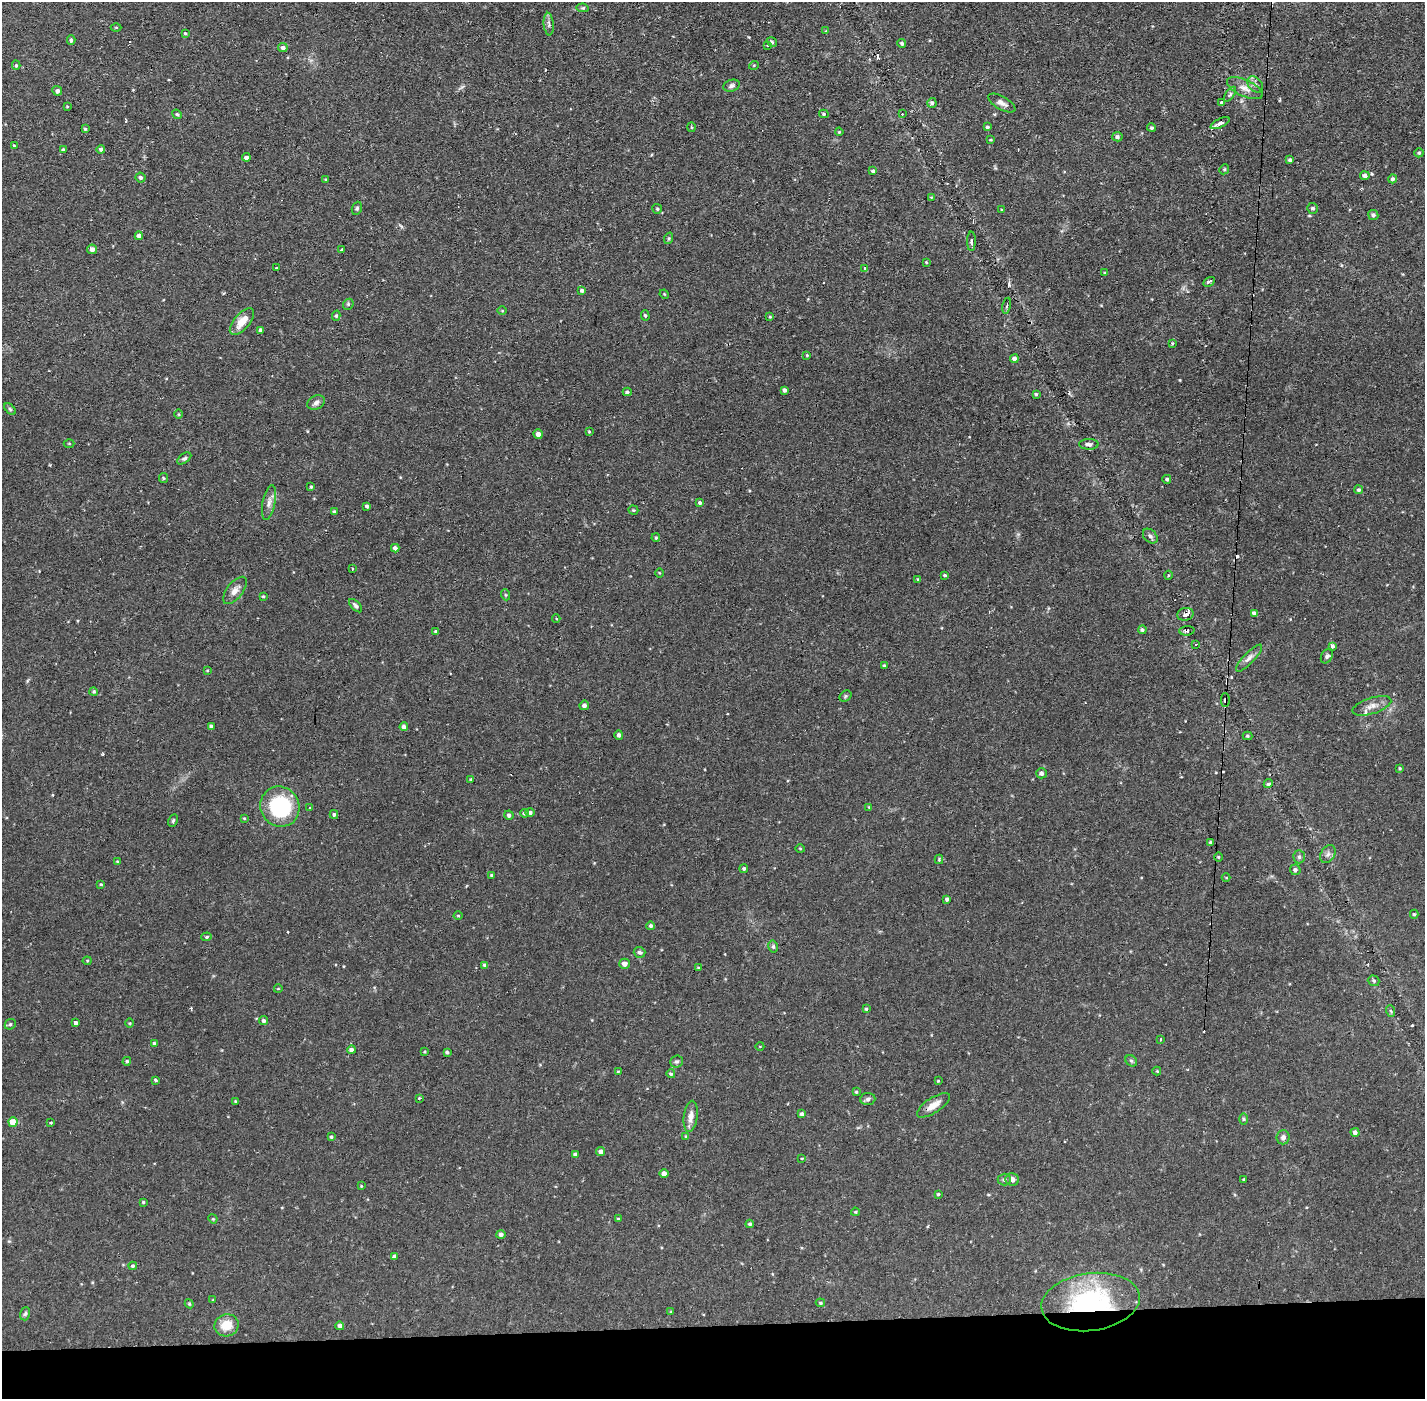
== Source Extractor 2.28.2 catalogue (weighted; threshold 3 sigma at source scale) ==
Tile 8 of 3 x 3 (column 2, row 3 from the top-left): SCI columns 1423-2845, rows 54-1450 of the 4267 x 4299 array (HDU 1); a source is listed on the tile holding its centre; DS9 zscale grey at full resolution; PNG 1427 x 1401 px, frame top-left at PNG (2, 2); each listed source drawn as its Kron ellipse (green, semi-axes under 4 px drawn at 4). Shown black and unused: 5% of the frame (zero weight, under 2 of 3 exposures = <1% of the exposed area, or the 3 px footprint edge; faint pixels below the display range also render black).
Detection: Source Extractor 2.28.2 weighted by HDU 2 'WHT'; one run over the whole footprint, this tile lists its part. Background 0.107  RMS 0.0065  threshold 0.0291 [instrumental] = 3 sigma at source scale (4.5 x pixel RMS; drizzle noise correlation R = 1.50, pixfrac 1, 0.05/0.05 arcsec/px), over >= 5 px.
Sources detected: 232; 8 cosmic-ray / hot-pixel residue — neither listed nor drawn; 1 inside a brighter listed object's ellipse — not listed separately; the other 223 listed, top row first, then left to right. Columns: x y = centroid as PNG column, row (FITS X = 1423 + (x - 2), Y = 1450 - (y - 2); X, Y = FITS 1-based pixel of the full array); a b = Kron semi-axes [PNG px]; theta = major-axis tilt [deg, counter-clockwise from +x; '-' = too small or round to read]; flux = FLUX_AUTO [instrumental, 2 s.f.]
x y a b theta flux
583 8 6 4 -10 0.81
549 24 11 5 -85 1.9
116 27 5 3 - 0.57
826 31 4 3 - 0.51
185 33 4 4 - 0.74
71 40 5 3 - 1.3
772 42 5 4 - 1.1
902 44 4 3 - 0.97
767 45 4 2 - 0.58
283 48 5 4 - 1.9
16 65 4 4 - 0.94
754 65 5 3 - 0.53
1255 85 9 6 -48 2.3
732 86 8 5 18 2
1245 88 19 8 -24 5.6
57 91 5 4 - 2
1230 94 8 4 55 1.2
932 103 5 4 - 1.5
1002 103 15 6 -29 3
1222 103 3 3 - 5.5
67 106 3 3 - 0.51
177 114 5 4 - 0.88
824 114 5 4 - 1
902 114 2 2 - 0.45
1220 123 10 4 26 5.1
692 127 5 3 - 0.65
987 127 4 3 - 0.86
1152 128 4 4 - 0.89
85 129 3 3 - 0.74
839 132 4 3 - 0.61
1117 137 5 4 - 1.5
991 140 3 3 - 0.56
14 146 4 3 - 0.63
101 149 4 4 - 1.3
63 150 4 4 - 0.88
1419 153 4 4 - 0.92
246 157 4 4 - 1.9
1290 160 4 3 - 1.3
1224 169 5 4 - 0.93
873 171 4 3 - 1.1
1365 176 4 4 - 2
140 178 5 4 - 1.5
326 179 4 3 - 0.65
1393 179 4 4 - 1.5
931 197 3 3 - 0.45
357 208 7 5 70 1.1
1313 208 5 5 - 1.3
657 209 5 5 - 0.96
1002 210 3 3 - 0.58
1373 215 5 5 - 1.6
139 236 4 4 - 2.7
669 238 6 4 72 0.82
971 241 9 3 89 1.6
92 249 5 4 - 2.5
342 250 3 3 - 0.99
926 262 3 3 - 0.69
276 267 3 2 - 0.99
865 268 4 3 - 6
1105 273 4 3 - 0.61
1209 282 6 3 31 2.3
582 290 4 3 - 1.3
664 294 5 3 - 0.56
348 304 6 5 - 0.96
1007 306 8 3 78 1.1
502 311 4 3 - 0.49
645 315 5 4 - 0.98
336 316 5 4 - 0.93
770 317 4 4 - 0.61
242 322 16 7 49 8.8
261 330 4 4 - 1.7
1172 343 4 3 - 0.64
807 355 3 3 - 0.59
1014 359 4 4 - 1.9
784 390 4 3 - 1.6
627 392 4 4 - 1.2
1036 394 4 3 - 0.88
316 402 9 7 27 2.2
10 409 7 4 -46 1
179 414 4 3 - 0.58
589 432 3 3 - 0.63
538 434 5 4 - 2.7
69 443 5 3 - 0.61
1089 444 10 5 0 2
184 458 8 4 35 1.4
163 478 5 4 - 0.79
1167 479 4 4 - 0.94
311 487 4 3 - 0.72
1359 490 4 4 - 1.2
269 502 17 6 79 3.9
700 503 4 3 - 1.2
367 506 3 3 - 1.3
633 510 5 4 - 0.83
334 512 4 3 - 1
1150 536 8 6 -44 1.8
656 538 4 3 - 0.72
395 548 4 4 - 2.2
352 568 3 3 - 1.2
659 573 5 3 - 0.52
945 575 4 3 - 0.75
1168 575 4 3 - 0.78
918 579 3 2 - 0.66
235 590 16 8 52 4.4
506 595 5 3 - 0.67
263 596 4 3 - 0.76
356 606 8 4 -45 1.5
1254 613 4 4 - 1.5
1185 614 8 6 13 3.3
556 619 4 3 - 0.6
1142 630 4 4 - 1.5
1187 631 7 4 5 1.8
436 632 4 3 - 1.3
1196 644 3 2 - 0.59
1332 646 4 4 - 1.7
1327 656 8 5 62 1.5
1249 658 18 5 46 3.1
884 666 3 3 - 1.1
207 671 4 2 - 0.49
94 692 4 3 - 1
846 696 6 5 - 0.93
1225 700 6 4 -90 1.8
584 705 5 4 - 1.8
1372 706 20 8 17 4.9
211 726 3 3 - 1
404 727 4 4 - 2.2
619 735 5 4 - 1.7
1248 736 5 4 - 0.9
1400 768 3 2 - 0.61
1041 773 5 5 - 2
471 779 3 3 - 0.62
1268 783 5 4 - 1.1
280 807 20 19 - 54
869 807 4 3 - 0.56
310 808 3 2 - 1.2
530 812 5 4 - 2
524 813 4 4 - 1.2
334 814 4 3 - 1.2
509 815 5 4 - 1.8
244 818 4 4 - 0.65
173 821 6 4 63 0.88
1210 842 4 3 - 0.77
800 849 5 3 - 0.54
1328 854 9 7 59 2.3
1218 857 5 3 - 0.58
1299 857 6 5 - 1.5
939 859 5 4 - 0.61
117 862 4 3 - 0.59
744 868 4 4 - 0.96
1295 870 5 5 - 1.8
491 875 4 3 - 0.78
1226 877 4 3 - 0.44
101 884 4 3 - 0.67
947 899 4 3 - 1.5
1414 914 4 4 - 0.8
458 915 4 3 - 0.63
651 926 4 4 - 1.2
207 937 5 4 - 0.89
773 946 6 4 -76 1.2
639 952 6 5 - 1.5
87 961 4 4 - 0.58
624 964 5 5 - 2.9
485 965 4 4 - 1.3
698 968 4 3 - 0.58
1374 981 6 5 - 1.1
278 989 4 3 - 0.46
866 1009 4 4 - 0.95
1391 1011 6 3 -70 0.76
264 1021 4 4 - 1.6
75 1023 4 3 - 1.9
130 1023 4 3 - 0.57
10 1024 6 5 - 1.1
1161 1039 4 2 - 0.63
154 1043 4 3 - 0.9
760 1046 4 3 - 0.44
351 1050 4 4 - 1.8
424 1052 3 3 - 0.6
447 1052 4 3 - 1.3
127 1061 4 4 - 0.92
1131 1061 6 5 - 1.1
676 1062 6 6 - 1.2
618 1071 3 2 - 0.46
1157 1071 4 4 - 0.71
671 1074 4 4 - 1.1
155 1080 3 3 - 0.91
938 1081 4 3 - 0.54
856 1092 4 4 - 0.78
419 1098 3 3 - 1
868 1099 7 6 - 1.6
235 1101 3 3 - 0.54
933 1105 19 7 33 5.8
802 1114 4 3 - 1.9
691 1116 15 7 82 4.8
1244 1119 6 4 -89 0.83
13 1122 4 4 - 8.8
51 1123 3 3 - 0.54
1355 1132 4 4 - 1.7
686 1136 4 3 - 0.54
331 1137 4 3 - 0.95
1283 1137 7 6 - 2.3
601 1152 4 4 - 2.9
575 1154 4 4 - 1.2
802 1158 4 2 - 0.53
664 1174 4 4 - 3.9
1244 1179 3 3 - 0.7
1004 1180 6 6 - 1.8
1012 1180 7 6 - 3.1
361 1186 4 3 - 0.56
938 1194 3 3 - 0.76
143 1202 4 3 - 0.78
855 1212 4 3 - 0.72
213 1219 5 4 - 0.65
618 1219 3 3 - 0.77
750 1224 4 3 - 0.96
501 1234 5 4 - 1.9
394 1256 4 4 - 2.3
133 1266 4 4 - 1
213 1300 3 3 - 0.46
1090 1302 50 29 8 90
820 1303 4 3 - 0.7
189 1304 4 4 - 0.86
671 1312 4 3 - 0.57
25 1314 7 5 73 1.2
226 1325 12 11 - 11
340 1326 4 4 - 2.3
Overlapping masked pixels (flux is a lower limit): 2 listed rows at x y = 1225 700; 1090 1302